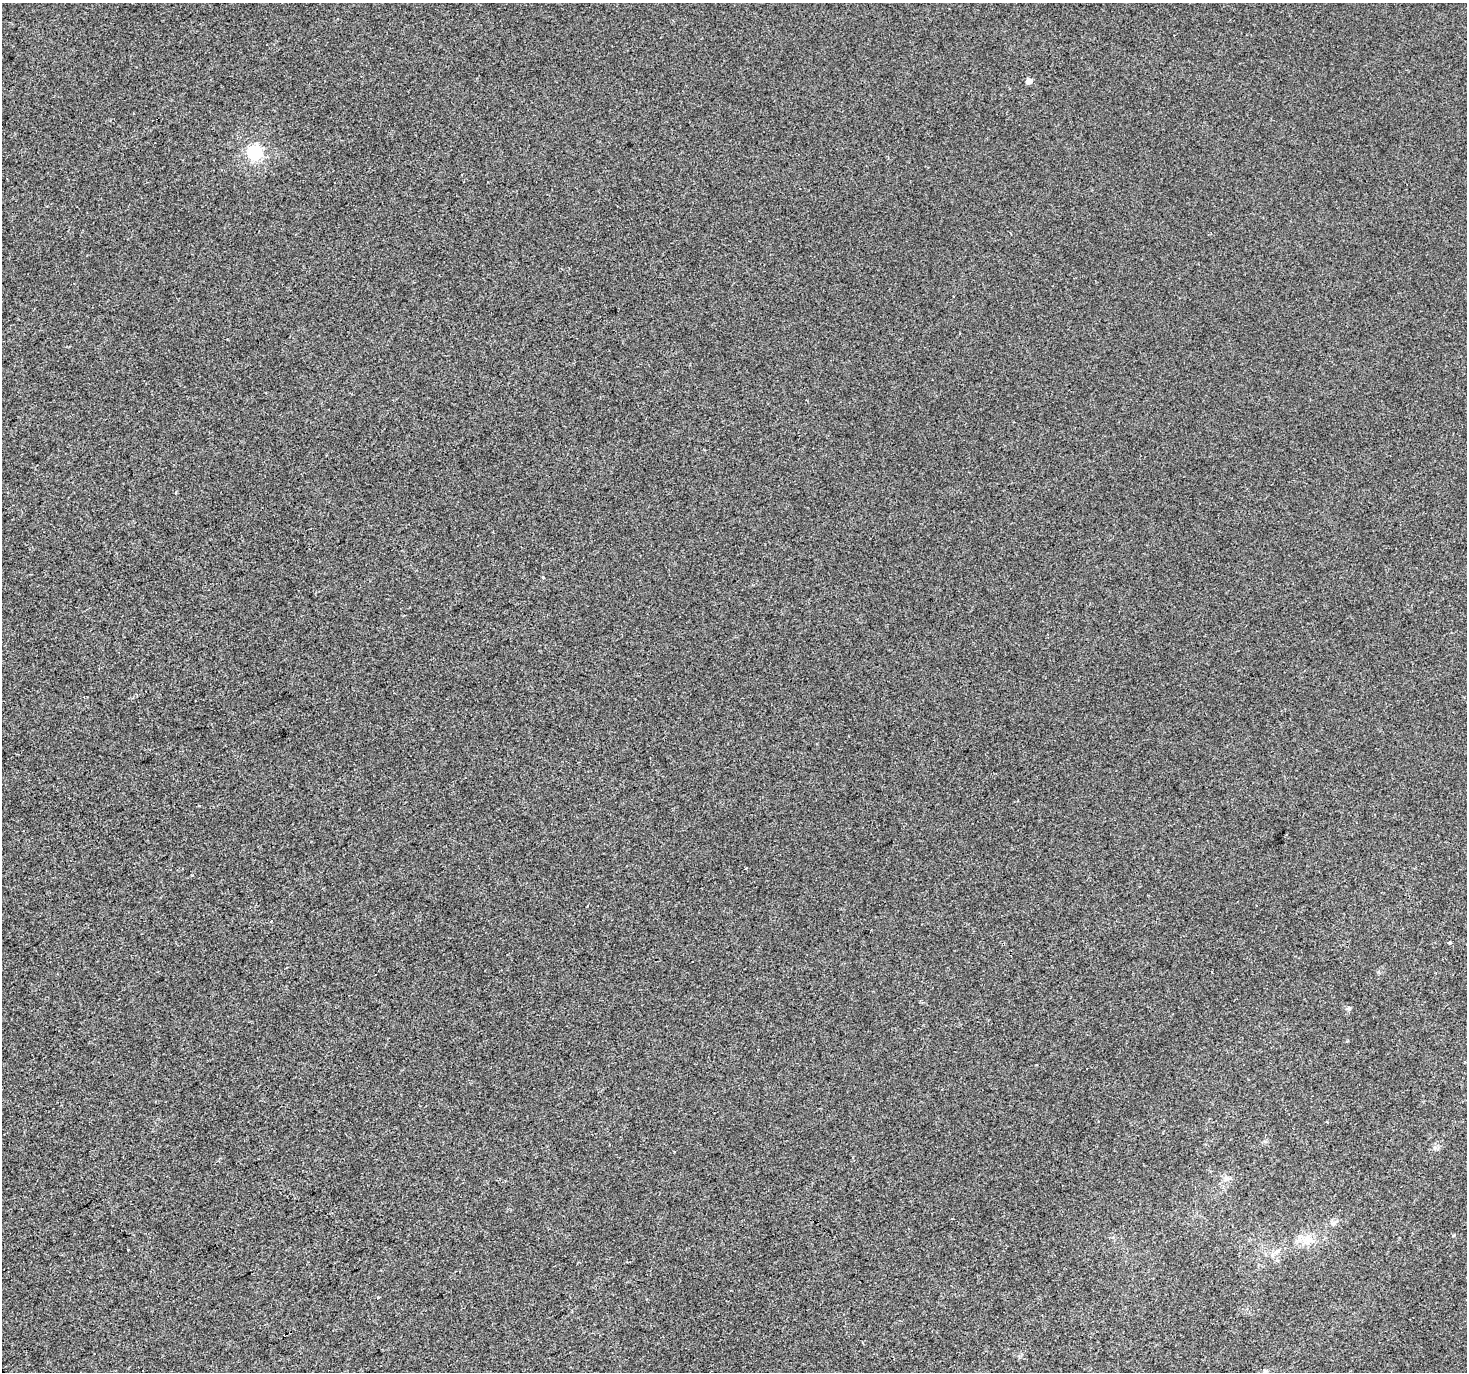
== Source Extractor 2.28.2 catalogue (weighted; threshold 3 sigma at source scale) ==
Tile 7 of 4 x 4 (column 3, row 2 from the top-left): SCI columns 2933-4397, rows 2912-4281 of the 5861 x 5763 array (HDU 1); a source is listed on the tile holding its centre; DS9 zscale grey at full resolution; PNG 1469 x 1374 px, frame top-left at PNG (2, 3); no overlay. Shown black and unused: <1% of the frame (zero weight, under 2 of 3 exposures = <1% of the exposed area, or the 3 px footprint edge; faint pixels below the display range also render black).
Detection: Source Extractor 2.28.2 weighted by HDU 2 'WHT'; one run over the whole footprint, this tile lists its part. Background 4.53e-05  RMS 0.0042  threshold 0.0189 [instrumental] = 3 sigma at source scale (4.5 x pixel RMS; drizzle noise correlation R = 1.50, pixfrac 1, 0.0396/0.0396 arcsec/px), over >= 5 px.
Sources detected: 9; all 9 listed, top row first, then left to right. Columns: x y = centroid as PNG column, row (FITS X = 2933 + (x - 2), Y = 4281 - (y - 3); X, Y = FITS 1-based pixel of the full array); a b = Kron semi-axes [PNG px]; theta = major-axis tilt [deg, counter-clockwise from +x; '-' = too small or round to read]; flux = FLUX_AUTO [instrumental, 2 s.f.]
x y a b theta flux
1029 81 4 4 - 3.2
255 153 6 6 - 68
543 578 3 3 - 2.2
1449 942 4 3 - 0.65
1349 1008 6 5 - 0.67
1226 1178 8 7 - 1.6
1453 1236 4 3 - 0.41
1307 1239 15 6 -82 2.8
378 1297 3 3 - 0.82